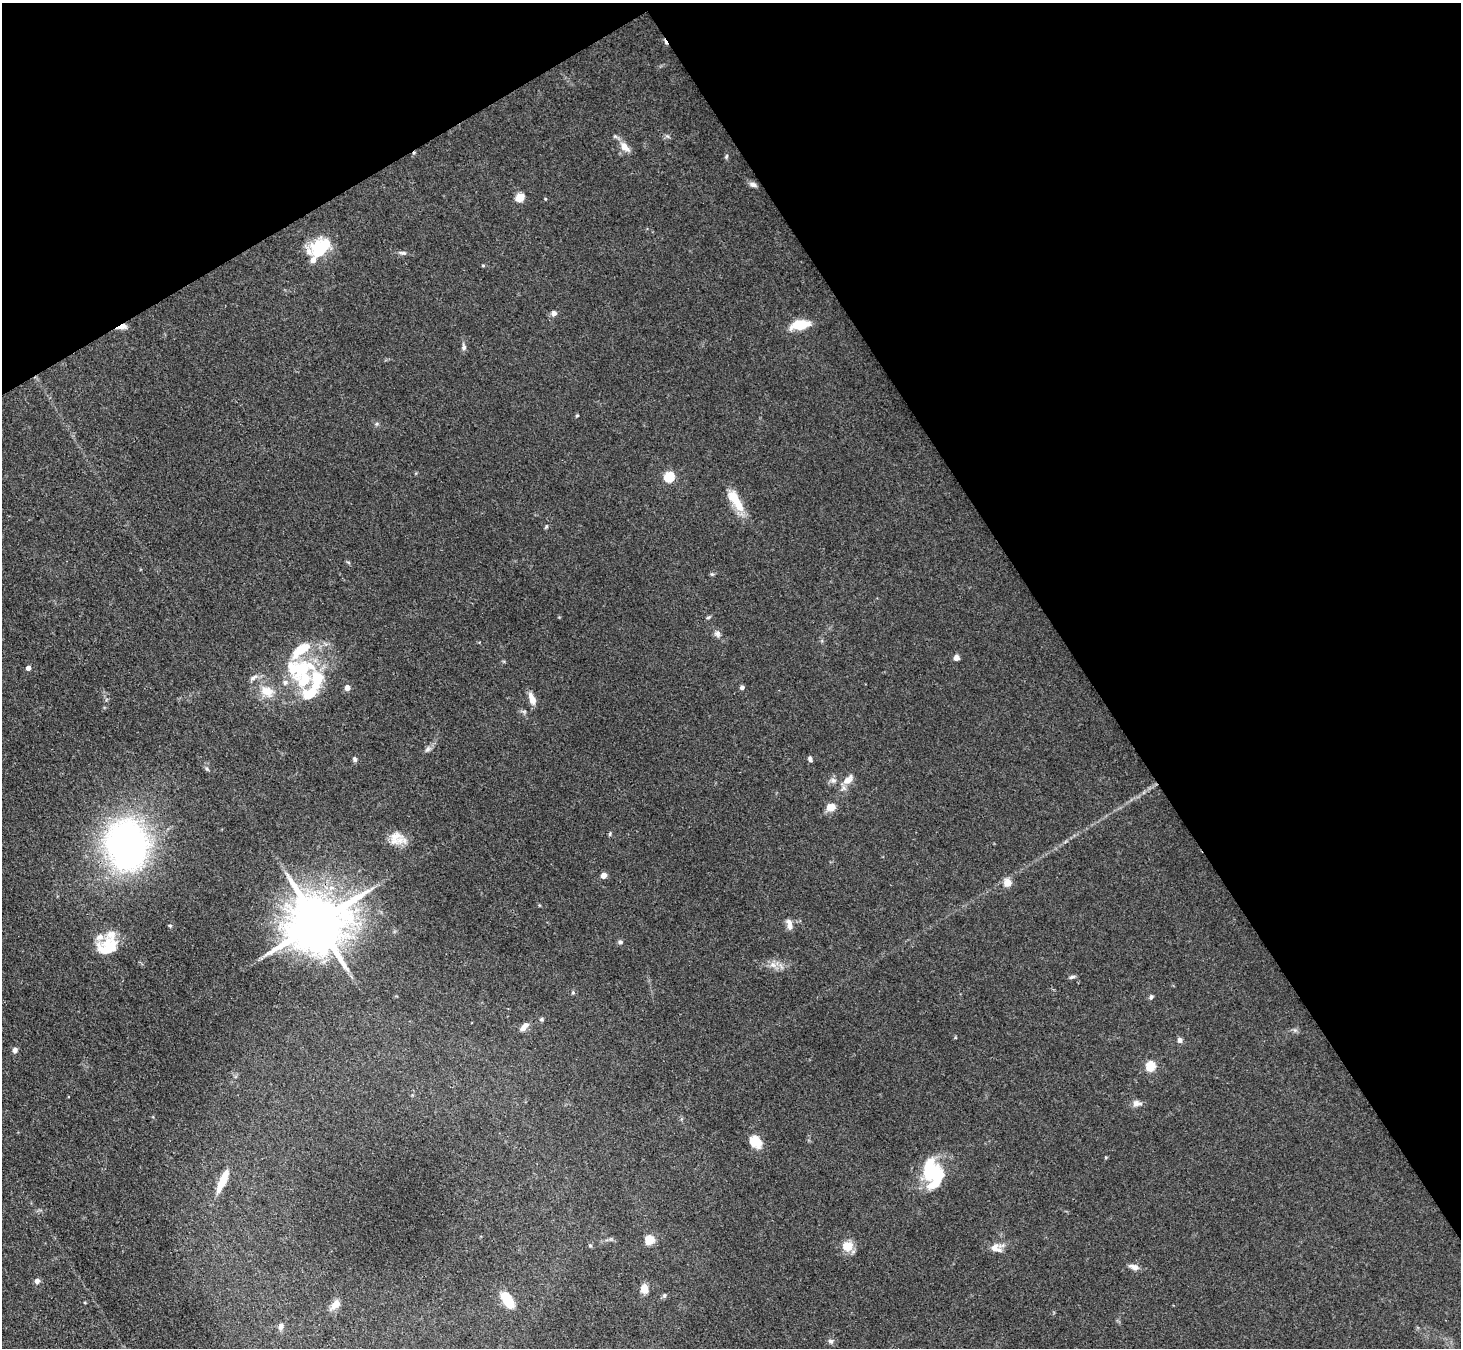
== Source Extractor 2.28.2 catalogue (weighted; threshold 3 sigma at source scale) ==
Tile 3 of 4 x 4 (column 3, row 1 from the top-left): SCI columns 2921-4379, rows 4330-5675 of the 5841 x 5833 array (HDU 1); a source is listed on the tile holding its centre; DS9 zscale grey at full resolution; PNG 1463 x 1350 px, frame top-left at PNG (2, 3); no overlay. Shown black and unused: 32% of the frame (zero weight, under 3 of 4 exposures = <1% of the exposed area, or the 3 px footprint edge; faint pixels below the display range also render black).
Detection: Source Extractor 2.28.2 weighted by HDU 2 'WHT'; one run over the whole footprint, this tile lists its part. Background 0.0864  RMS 0.0056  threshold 0.0254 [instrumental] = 3 sigma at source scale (4.5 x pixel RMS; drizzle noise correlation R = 1.50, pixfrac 1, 0.05/0.05 arcsec/px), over >= 5 px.
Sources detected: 83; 3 inside a brighter object's white glare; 1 cosmic-ray / hot-pixel residue — not listed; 8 inside a brighter listed object's ellipse — not listed separately; the other 71 listed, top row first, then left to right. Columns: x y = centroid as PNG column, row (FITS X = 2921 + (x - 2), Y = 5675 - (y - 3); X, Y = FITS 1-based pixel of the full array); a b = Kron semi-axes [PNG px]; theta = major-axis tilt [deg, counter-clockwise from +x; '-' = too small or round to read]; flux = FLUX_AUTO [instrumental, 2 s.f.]
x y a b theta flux
624 147 13 8 -50 5.3
726 157 7 4 60 0.78
753 185 10 6 -15 2
520 197 5 5 - 23
545 199 4 3 - 0.47
320 248 25 18 44 23
403 253 11 5 -9 1.6
483 265 5 3 - 0.61
554 313 8 7 - 1.8
800 324 20 9 9 15
122 327 12 6 12 3.4
464 347 10 6 -89 1.7
577 415 4 3 - 0.63
669 477 5 5 - 42
735 498 24 12 -58 12
546 527 7 4 63 0.76
348 562 6 4 -19 0.72
708 617 6 4 20 0.76
717 634 9 7 -33 2.1
956 658 4 4 - 5.1
28 668 4 4 - 3.1
303 669 32 20 33 31
253 678 10 6 37 2.2
347 688 4 4 - 5.6
742 688 5 5 - 1.5
267 691 20 14 -26 10
309 694 22 15 14 12
532 699 13 7 -68 5.3
427 749 10 6 53 1.9
355 759 7 5 -63 1.2
810 759 6 4 -67 1.7
207 769 7 4 -45 0.91
833 780 8 6 -12 1.8
848 780 16 9 45 5.5
831 807 12 10 1 5
610 834 7 3 82 0.71
395 837 22 15 53 8.6
127 845 46 37 -80 210
604 875 4 4 - 5.3
1007 883 5 5 - 14
317 923 17 14 29 4300
789 925 15 7 -76 3.4
170 926 4 4 - 0.73
620 942 6 5 - 1.1
108 945 30 21 57 21
773 965 9 6 -13 3
1072 977 9 4 18 1.2
573 992 6 3 73 0.71
1151 997 6 5 - 1.1
541 1019 6 5 - 0.93
524 1026 12 6 47 3.9
1180 1040 5 5 - 2.4
15 1050 6 6 - 2
1150 1066 5 5 - 31
1137 1103 12 7 -2 3.1
755 1142 18 13 -45 8
1106 1157 4 4 - 0.61
927 1171 33 10 72 19
222 1181 30 8 66 11
650 1240 5 5 - 26
590 1246 5 4 - 0.81
847 1246 12 11 - 9.1
994 1248 20 10 19 5.5
1134 1267 13 6 -18 3.2
37 1281 6 5 - 2.4
644 1289 12 9 89 4.5
664 1295 6 5 - 1.1
507 1300 20 10 -55 13
335 1304 15 8 48 4.5
281 1326 10 7 72 2.3
830 1341 7 7 - 1.5
Overlapping masked pixels (flux is a lower limit): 2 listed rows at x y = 122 327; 317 923